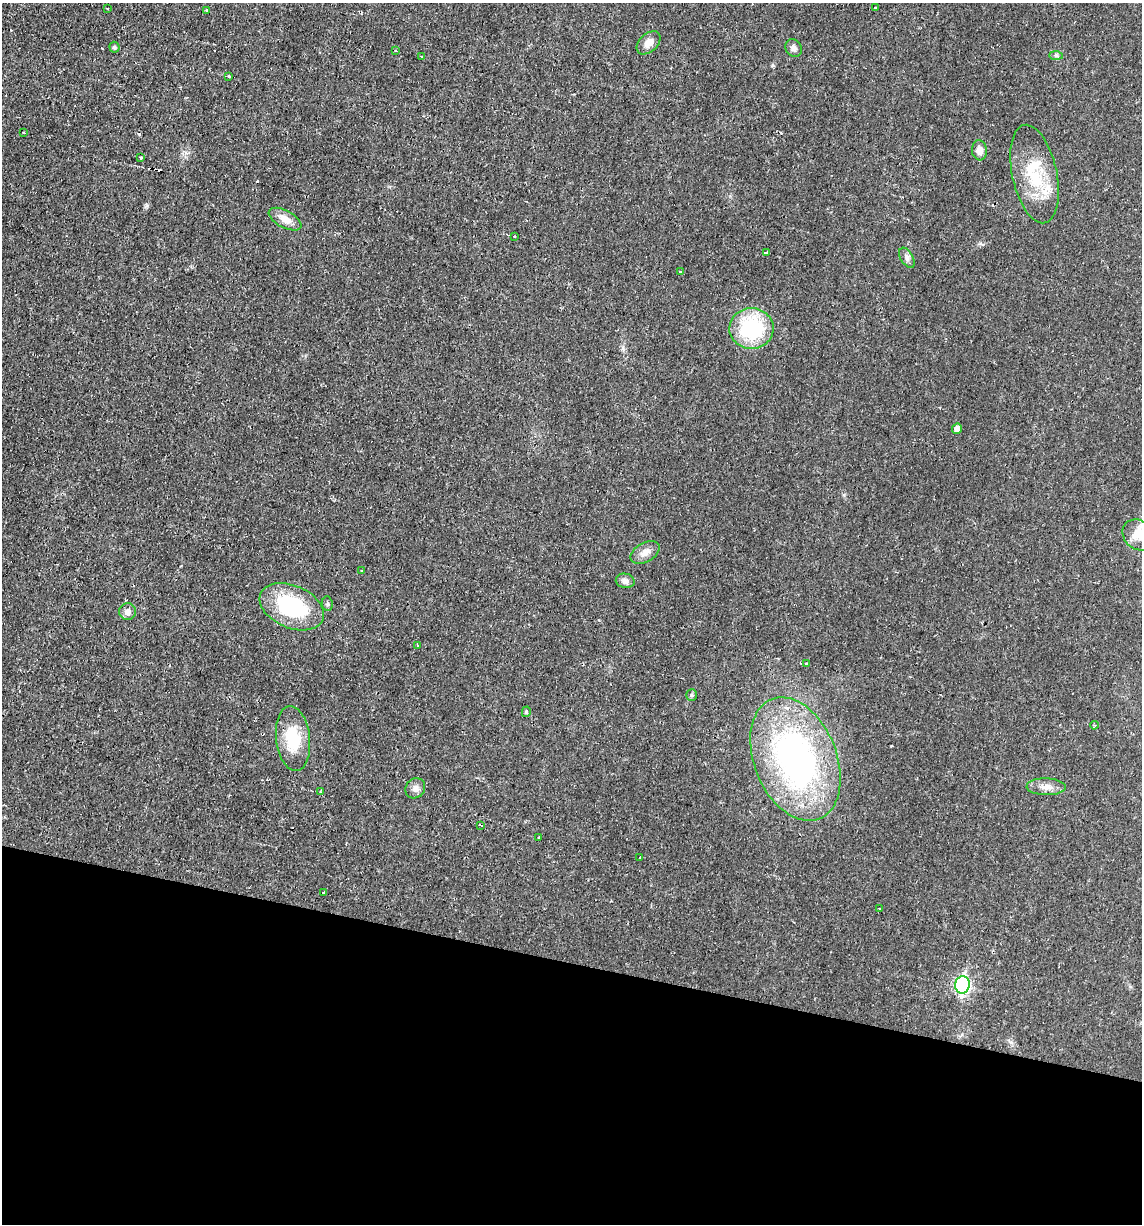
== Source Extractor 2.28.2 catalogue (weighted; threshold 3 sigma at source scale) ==
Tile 15 of 4 x 4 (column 3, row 4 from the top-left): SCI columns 2393-3532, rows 1-1222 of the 4907 x 4888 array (HDU 1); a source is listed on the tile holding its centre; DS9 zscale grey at full resolution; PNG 1144 x 1226 px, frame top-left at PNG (2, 3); each listed source drawn as its Kron ellipse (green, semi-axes under 4 px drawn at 4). Shown black and unused: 21% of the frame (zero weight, under 2 of 3 exposures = <1% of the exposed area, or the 3 px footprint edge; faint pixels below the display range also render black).
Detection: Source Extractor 2.28.2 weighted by HDU 2 'WHT'; one run over the whole footprint, this tile lists its part. Background 0.0287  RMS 0.0049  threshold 0.0221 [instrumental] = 3 sigma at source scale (4.5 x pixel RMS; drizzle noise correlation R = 1.50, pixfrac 1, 0.05/0.05 arcsec/px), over >= 5 px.
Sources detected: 48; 4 cosmic-ray / hot-pixel residue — neither listed nor drawn; the other 44 listed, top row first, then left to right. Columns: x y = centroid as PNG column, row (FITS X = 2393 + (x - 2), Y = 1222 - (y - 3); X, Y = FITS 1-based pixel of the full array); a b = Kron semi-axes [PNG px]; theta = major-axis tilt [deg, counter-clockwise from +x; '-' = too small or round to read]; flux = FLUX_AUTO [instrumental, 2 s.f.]
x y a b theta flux
108 8 3 2 - 0.92
876 8 3 3 - 3.1
207 10 3 3 - 1.1
649 43 14 9 43 4.4
114 47 5 5 - 1.1
794 48 9 7 -55 2.2
395 51 3 2 - 0.88
1056 55 7 4 -1 1
421 56 3 2 - 0.62
229 76 3 3 - 1.7
24 133 3 2 - 0.37
979 150 10 7 -84 3
140 157 3 3 - 8.7
1034 174 50 22 -78 26
285 219 18 8 -28 5
514 236 3 3 - 1.8
767 253 4 3 - 6.9
907 258 11 6 -58 1.8
680 271 3 3 - 1.6
751 328 22 20 0 41
957 429 5 5 - 3.7
1138 535 17 14 -40 7.5
645 552 16 9 29 4.1
362 571 3 2 - 1.2
625 581 9 7 -11 2.2
327 604 7 5 -83 1
292 607 34 21 -23 44
128 612 8 8 - 2.9
418 645 3 2 - 0.75
806 664 3 3 - 3.8
692 695 6 5 - 0.82
526 712 5 4 - 0.94
1094 725 4 3 - 0.7
293 739 32 17 -83 19
795 759 64 41 -68 150
1046 787 19 8 -1 4.2
415 788 11 9 53 2.5
321 792 3 3 - 1.7
481 825 4 2 - 0.67
539 837 3 3 - 1.1
640 858 3 2 - 1.2
324 892 3 2 - 0.45
880 908 3 2 - 0.5
962 985 9 7 80 93
Isophote crosses this tile's border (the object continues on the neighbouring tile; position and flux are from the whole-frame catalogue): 1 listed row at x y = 1138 535
Unlisted compact peaks at least as high as the median listed source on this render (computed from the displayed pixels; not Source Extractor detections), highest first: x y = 147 206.